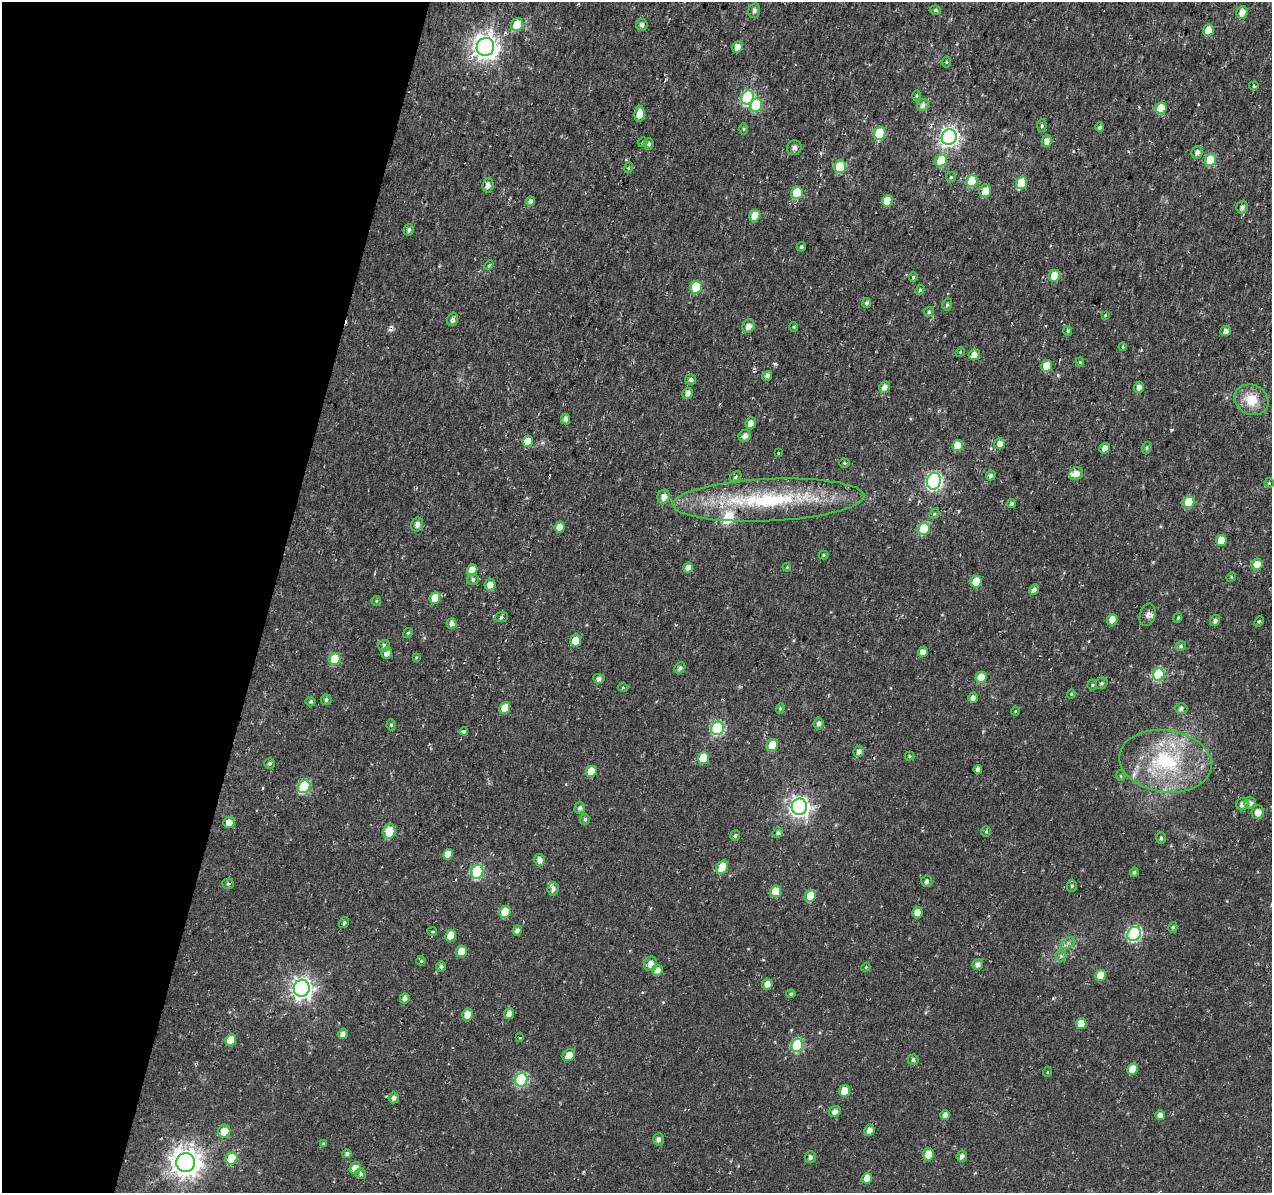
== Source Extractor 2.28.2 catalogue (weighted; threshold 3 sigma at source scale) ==
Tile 9 of 4 x 4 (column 1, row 3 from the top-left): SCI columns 16-1285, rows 1473-2663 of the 5101 x 5331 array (HDU 1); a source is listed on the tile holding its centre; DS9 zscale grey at full resolution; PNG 1274 x 1195 px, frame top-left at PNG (2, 2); each listed source drawn as its Kron ellipse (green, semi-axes under 4 px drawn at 4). Shown black and unused: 21% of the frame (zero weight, under 2 of 3 exposures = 2% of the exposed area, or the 3 px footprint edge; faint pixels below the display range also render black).
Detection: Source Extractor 2.28.2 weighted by HDU 2 'WHT'; one run over the whole footprint, this tile lists its part. Background 0.0148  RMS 0.0053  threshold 0.0239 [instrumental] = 3 sigma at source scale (4.5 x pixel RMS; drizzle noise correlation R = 1.50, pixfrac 1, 0.0396/0.0396 arcsec/px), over >= 5 px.
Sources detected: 227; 1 cosmic-ray / hot-pixel residue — neither listed nor drawn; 4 inside a brighter listed object's ellipse — not listed separately; the other 222 listed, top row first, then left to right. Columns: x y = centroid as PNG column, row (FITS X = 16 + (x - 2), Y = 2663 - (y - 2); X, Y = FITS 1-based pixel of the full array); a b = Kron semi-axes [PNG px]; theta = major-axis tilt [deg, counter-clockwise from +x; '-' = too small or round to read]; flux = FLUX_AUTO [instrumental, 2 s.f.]
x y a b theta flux
935 10 6 4 -11 0.8
754 11 7 6 - 1.4
1242 12 6 5 - 4.6
517 24 6 6 - 11
642 25 6 5 - 1.8
1208 30 6 5 - 6.2
485 47 9 8 - 450
738 47 6 5 - 4
946 62 5 3 - 0.56
1254 86 5 4 - 0.73
917 96 5 3 - 0.66
748 97 7 6 - 57
756 105 7 6 - 30
923 105 6 5 - 2.3
1161 108 6 5 - 13
640 114 8 5 88 6
1042 126 6 5 - 0.88
1100 127 5 4 - 1.5
744 129 6 4 -90 0.59
880 133 6 5 - 28
949 137 8 7 - 210
1047 141 6 5 - 3.4
643 142 5 3 - 0.44
649 144 5 5 - 1.3
794 148 8 7 - 1.9
1197 152 6 5 - 2.5
1210 160 6 5 - 21
941 161 6 5 - 19
840 167 6 5 - 28
628 168 5 3 - 0.61
951 177 5 5 - 0.76
972 181 6 5 - 20
1021 183 6 5 - 15
488 185 7 5 84 2.4
985 191 6 6 - 6.2
797 193 6 5 - 19
530 201 5 4 - 1.7
887 201 6 5 - 7.8
1242 207 6 5 - 1.4
755 216 6 5 - 9.8
409 230 6 5 - 1.4
801 247 5 4 - 0.82
489 265 6 3 45 0.61
1054 276 6 5 - 7.4
913 277 5 4 - 0.69
696 287 6 5 - 24
920 290 5 4 - 1
867 303 5 4 - 1.3
947 305 6 5 - 0.98
929 312 5 5 - 0.92
1105 315 3 3 - 0.39
452 319 7 5 75 1.7
749 326 7 6 - 3.1
794 327 4 4 - 0.57
1068 331 5 4 - 0.69
1226 331 5 5 - 2.3
1123 347 4 3 - 0.52
960 352 5 4 - 0.6
974 355 5 5 - 3.7
1080 362 5 4 - 0.59
1047 366 6 5 - 10
767 376 5 4 - 1.8
691 380 5 5 - 1.6
885 387 6 5 - 3.2
1139 387 5 5 - 2.3
688 393 6 5 - 2.6
1251 400 17 15 -26 11
565 419 5 4 - 1.9
751 423 6 5 - 3.1
745 436 6 5 - 2.2
528 441 5 5 - 9.1
1000 444 5 5 - 3.5
958 446 5 5 - 8.7
1105 448 5 5 - 3.2
1147 448 6 4 70 0.82
778 453 3 2 - 0.53
844 463 5 4 - 0.68
1076 473 7 6 - 4
991 475 5 4 - 1.5
736 477 6 4 43 0.94
934 481 8 7 - 130
1269 483 5 5 - 0.61
664 497 7 6 - 3.4
768 500 96 21 3 63
1189 502 6 5 - 20
1012 504 5 4 - 1.3
934 514 6 4 44 0.69
417 524 7 6 - 2.1
560 527 5 5 - 4.8
924 529 6 5 - 29
1221 540 5 5 - 9
824 555 5 4 - 0.66
1257 564 6 5 - 5.6
787 567 4 3 - 0.44
688 568 5 5 - 3.2
472 570 6 5 - 5
1231 577 5 4 - 0.58
473 580 6 5 - 1.3
976 582 6 5 - 12
490 585 6 5 - 3.5
1034 590 5 5 - 2.2
435 598 6 5 - 8.3
376 601 5 4 - 0.63
1148 615 11 7 73 2.5
501 617 6 5 - 1
1178 618 5 4 - 0.66
1112 620 6 5 - 5.2
1215 620 6 5 - 1.9
1259 622 5 4 - 0.76
452 623 5 5 - 2.9
408 633 5 4 - 0.73
575 641 6 5 - 7.8
384 646 6 5 - 1.7
1181 646 5 4 - 0.95
923 652 5 5 - 3.4
387 653 6 5 - 3.3
416 657 4 3 - 0.46
335 659 6 5 - 18
680 668 6 5 - 1.7
1159 674 6 5 - 39
981 677 5 5 - 12
599 679 6 5 - 1.7
1102 683 6 5 - 1.1
1092 685 5 5 - 0.73
623 688 5 3 - 0.54
1071 694 4 4 - 0.55
973 698 5 4 - 2.5
326 700 5 5 - 1.3
311 701 5 5 - 0.85
505 708 6 5 - 10
780 708 5 4 - 0.79
1181 708 6 5 - 1.5
1015 711 4 4 - 0.54
818 724 6 5 - 1.8
391 725 5 4 - 0.75
717 728 7 6 - 59
464 731 4 3 - 1.3
772 745 6 5 - 11
859 751 6 5 - 2.2
909 756 5 4 - 0.58
703 758 6 5 - 13
1165 761 46 31 -8 52
270 763 5 5 - 1.1
978 769 4 4 - 2.7
591 771 6 5 - 11
1121 776 5 3 - 0.52
304 787 7 6 - 40
1250 803 6 6 - 2.2
1242 804 6 6 - 3
799 807 8 7 - 270
580 808 6 5 - 1.4
1258 812 7 6 - 3.6
585 819 5 5 - 1.1
229 822 6 5 - 3.9
389 831 7 6 - 18
986 831 5 5 - 0.77
778 833 5 5 - 1.3
735 836 5 4 - 1
1161 838 6 4 -90 1.1
448 854 5 5 - 7.8
539 860 6 5 - 3
722 867 7 5 55 11
477 872 7 6 - 50
1134 872 5 4 - 1
927 881 5 5 - 1.8
228 884 5 5 - 0.92
1072 886 6 5 - 0.92
553 889 6 5 - 1.8
776 891 6 5 - 11
811 896 6 5 - 10
505 912 6 5 - 9.6
917 913 5 5 - 4.7
344 922 6 4 59 1.1
1173 927 5 4 - 0.95
517 930 5 4 - 2
432 932 5 2 - 0.56
1134 934 7 6 - 78
451 936 6 5 - 7.1
1068 943 8 5 33 1.6
461 951 6 5 - 7.3
1061 956 5 5 - 0.98
421 961 4 4 - 0.66
651 964 7 6 - 3.8
977 964 5 5 - 2.5
441 967 5 5 - 1.4
866 967 4 3 - 0.46
657 970 5 5 - 2.9
1100 975 5 5 - 10
767 984 5 5 - 3.7
302 988 8 8 - 290
791 994 5 4 - 0.69
405 998 5 5 - 2.1
467 1014 6 5 - 5.1
509 1014 5 5 - 3.1
1081 1024 5 5 - 7.2
343 1034 5 5 - 2.4
520 1038 3 2 - 0.41
231 1040 6 5 - 9.3
797 1045 6 6 - 46
569 1055 7 5 40 4.8
913 1060 5 5 - 1.2
1132 1069 6 5 - 9
1047 1072 5 3 - 0.46
521 1080 7 6 - 51
845 1091 6 5 - 7.4
394 1098 5 5 - 1.8
835 1112 6 5 - 2.6
945 1115 5 5 - 2.6
1160 1115 5 4 - 2.5
869 1130 5 5 - 2.9
224 1131 6 6 - 7
658 1139 6 5 - 1.7
323 1143 4 3 - 0.4
347 1154 4 4 - 1.5
928 1154 6 5 - 5.7
962 1156 5 5 - 2
810 1157 6 5 - 1.6
232 1159 6 5 - 18
186 1162 9 9 - 690
355 1168 6 5 - 5.1
361 1174 5 5 - 1.3
867 1178 5 5 - 5.2